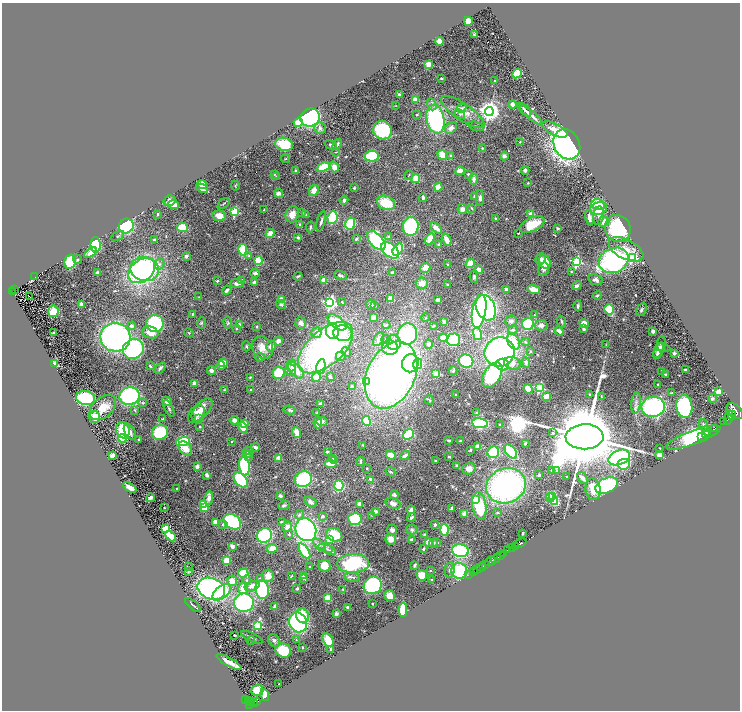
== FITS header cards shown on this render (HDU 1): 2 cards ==
NAXIS1  =                 1476
NAXIS2  =                 1416

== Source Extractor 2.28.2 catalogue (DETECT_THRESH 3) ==
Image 1476 x 1416 px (HDU 1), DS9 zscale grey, zoomed out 1/2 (1 PNG px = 2 x 2 image px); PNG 742 x 712 px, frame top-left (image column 1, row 1415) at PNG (2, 3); each listed source drawn as its Kron ellipse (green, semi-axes under 4 px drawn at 4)
Background 0.762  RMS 0.068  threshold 0.205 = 3 sigma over >= 5 px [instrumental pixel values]
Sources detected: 596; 23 cannot appear on this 1/2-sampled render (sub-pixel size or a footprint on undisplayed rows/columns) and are neither listed nor drawn; of the other 573, the 500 brightest by FLUX_AUTO listed and drawn (73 fainter detections omitted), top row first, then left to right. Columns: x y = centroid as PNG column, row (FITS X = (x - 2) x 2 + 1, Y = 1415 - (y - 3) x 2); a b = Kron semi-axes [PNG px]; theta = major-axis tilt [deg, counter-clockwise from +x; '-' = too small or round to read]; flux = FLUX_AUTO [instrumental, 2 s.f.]
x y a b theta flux
468 21 4 4 - 140
474 34 3 3 - 14
439 41 4 4 - 93
428 64 3 2 - 350
517 74 5 4 - 220
441 78 4 3 - 16
495 81 2 2 - 30
399 94 4 3 - 22
415 100 3 3 - 140
432 104 6 4 -71 38
512 104 4 4 - 52
396 106 4 2 - 8.5
462 108 5 4 - 26
525 110 8 2 -45 28
489 111 4 4 - 11000
463 112 26 8 -34 220
460 114 6 3 -46 25
416 115 2 2 - 22
531 115 14 3 -41 97
310 118 10 9 - 2000
435 119 14 8 -78 1700
298 122 5 3 - 230
476 126 7 2 -18 26
320 128 6 5 - 39
451 128 7 5 37 53
382 130 9 9 - 890
555 130 14 5 -27 130
520 142 3 3 - 12
284 144 9 6 -16 400
337 144 6 3 53 40
567 144 16 12 -61 3900
331 145 6 3 -32 25
482 148 3 3 - 10
336 152 4 2 - 8.2
442 155 5 4 - 150
372 156 7 5 9 740
451 156 4 3 - 17
504 156 4 4 - 48
286 159 4 3 - 11
323 167 7 3 23 470
334 167 5 4 - 94
525 170 4 4 - 35
295 171 4 4 - 15
460 171 5 4 - 83
274 174 4 3 - 20
468 174 3 3 - 16
409 175 5 2 - 8.6
276 177 4 2 - 8.9
416 178 4 4 - 160
474 179 5 3 - 53
528 183 3 3 - 8.6
202 185 5 4 - 190
235 186 5 2 - 11
438 187 4 3 - 130
202 188 6 4 -26 59
354 188 2 2 - 15
314 190 6 4 63 99
279 193 4 3 - 54
475 196 4 4 - 32
423 198 4 2 - 39
480 198 8 4 -89 36
344 200 4 3 - 38
169 201 6 5 - 46
386 203 9 7 -22 380
224 204 7 2 39 15
174 205 5 3 - 160
598 205 7 5 -16 440
472 208 4 3 - 12
599 208 8 6 15 300
462 209 5 4 - 56
264 210 2 2 - 9.5
235 212 3 3 - 920
302 213 3 3 - 16
157 214 2 2 - 13
292 214 8 6 68 130
306 214 4 3 - 11
531 214 3 3 - 120
219 216 7 5 -12 140
599 216 9 5 83 46
332 218 6 5 - 610
496 218 4 3 - 17
589 218 8 3 -77 69
604 221 6 5 - 98
321 222 10 3 74 34
299 224 3 3 - 10
350 224 6 4 74 580
532 225 13 6 25 370
126 226 7 7 - 1400
411 226 9 7 85 1100
182 227 5 5 - 200
310 227 5 2 - 20
436 228 7 3 -42 95
558 228 3 3 - 16
618 229 14 12 -57 830
270 233 5 4 - 130
518 233 3 2 - 8.8
118 236 7 3 32 18
389 236 3 3 - 18
298 238 2 2 - 100
356 239 4 4 - 18
430 239 6 4 59 190
154 240 2 2 - 63
447 240 6 3 -61 130
376 241 11 6 -48 1200
439 244 3 3 - 15
96 245 8 5 90 690
626 249 19 9 -27 180
243 250 6 4 -77 590
390 250 10 6 -38 1300
398 250 6 4 56 430
90 252 7 4 33 130
249 255 4 3 - 14
186 256 3 3 - 29
632 257 4 3 - 1300
78 259 4 4 - 14
541 259 5 4 - 39
614 260 15 12 23 2800
259 261 4 4 - 270
70 262 7 5 76 430
545 262 7 5 -63 240
577 262 3 3 - 1300
470 263 4 3 - 280
159 264 5 5 - 38
448 265 4 2 - 28
425 268 5 4 - 100
145 269 14 12 -16 2200
544 269 7 5 75 48
478 270 4 4 - 82
142 271 15 10 40 2000
571 272 3 3 - 12
97 273 3 3 - 22
255 273 4 3 - 25
392 273 2 2 - 60
340 275 7 3 -22 25
35 276 2 1 - 59
298 276 4 3 - 16
474 277 6 3 -90 25
242 280 2 2 - 71
323 280 4 3 - 110
595 280 7 5 -20 50
217 281 2 2 - 34
254 282 4 3 - 30
237 283 7 4 -1 45
422 283 6 6 - 120
448 284 2 2 - 8.9
577 286 5 3 - 30
534 289 6 4 -15 150
14 290 2 1 - 15
227 290 5 3 - 42
506 290 4 3 - 42
13 292 3 2 - 40
597 296 5 3 - 17
29 297 3 1 - 110
199 297 3 2 - 8.9
391 299 4 3 - 110
281 300 4 4 - 150
438 300 3 3 - 44
342 302 2 2 - 9.3
330 303 4 4 - 3300
82 304 3 3 - 49
281 304 5 4 - 23
371 304 5 5 - 24
375 306 2 2 - 13
578 306 5 3 - 25
486 308 13 9 -67 2600
609 309 5 5 - 360
641 310 7 5 60 30
53 311 6 5 - 180
479 311 17 7 80 2800
193 314 4 3 - 17
534 315 2 2 - 10
373 317 4 3 - 83
426 318 4 3 - 11
511 321 6 5 - 42
228 322 6 4 -86 21
337 322 11 6 -37 390
444 322 4 3 - 34
562 322 6 3 -70 21
155 323 9 8 - 850
202 323 6 3 79 15
301 323 6 5 - 55
584 323 5 4 - 78
528 324 6 6 - 730
239 325 4 3 - 34
386 325 4 2 - 12
541 325 6 5 - 65
132 326 4 4 - 39
433 326 3 2 - 11
257 327 3 2 - 11
236 328 4 3 - 13
583 329 3 3 - 32
513 330 5 4 - 21
332 331 8 6 -83 720
559 331 5 3 - 67
653 331 3 3 - 61
54 333 2 2 - 130
150 333 8 6 -15 150
189 333 5 3 - 12
316 333 5 5 - 95
343 333 9 8 - 190
407 334 11 9 68 1400
477 334 6 3 -77 740
115 337 15 14 - 3600
443 338 4 4 - 160
378 339 7 5 60 62
386 339 4 3 - 18
453 340 6 6 - 750
278 341 4 3 - 64
513 341 8 5 -61 290
525 342 4 4 - 22
394 343 7 7 - 93
429 344 5 4 - 29
661 344 7 3 82 13
606 345 3 2 - 8.4
246 346 5 3 - 18
271 346 5 5 - 71
263 348 12 10 -53 160
326 348 33 17 41 4200
390 348 8 7 - 200
663 348 7 2 -12 12
133 349 11 9 31 1300
659 350 8 4 69 130
530 351 3 3 - 8.7
346 352 5 3 - 29
500 352 15 14 - 3100
674 353 2 2 - 98
657 354 4 3 - 39
341 356 5 5 - 52
260 357 5 3 - 18
466 361 7 6 - 680
223 363 5 4 - 130
410 363 9 8 - 1600
512 363 8 6 -20 120
526 363 5 4 - 33
54 364 2 2 - 580
418 364 5 4 - 310
291 365 6 4 77 33
503 365 6 6 - 290
150 366 3 2 - 20
221 366 4 3 - 50
321 367 8 4 79 320
160 368 7 3 47 34
290 370 6 5 - 58
296 370 10 5 -46 200
685 370 3 2 - 23
211 371 5 4 - 44
453 371 4 3 - 21
662 372 4 3 - 25
279 373 6 6 - 400
436 374 3 2 - 450
666 374 4 2 - 19
391 375 35 24 65 7900
492 375 14 8 58 1000
250 377 2 2 - 9.8
316 377 5 4 - 240
330 377 3 2 - 30
366 381 4 3 - 860
194 383 4 3 - 73
658 384 2 2 - 16
352 387 3 3 - 31
539 388 3 3 - 1100
528 389 5 3 - 200
224 390 4 3 - 12
251 390 2 2 - 57
719 392 3 3 - 380
671 393 3 2 - 8.3
590 394 2 2 - 23
455 395 2 2 - 17
130 396 10 8 12 1500
546 396 4 3 - 130
601 397 3 2 - 9.2
86 398 9 7 -7 890
712 398 4 4 - 23
429 400 5 3 - 16
167 401 5 3 - 120
143 403 4 3 - 14
636 403 11 4 84 56
321 404 3 2 - 69
684 406 11 8 -81 1400
103 407 15 10 42 250
653 407 11 10 - 1800
169 408 9 3 -62 25
135 410 4 3 - 13
200 410 15 7 44 170
290 410 6 3 -13 24
735 411 9 6 -42 5700
317 412 4 3 - 13
477 413 2 2 - 140
198 414 9 6 67 76
732 415 4 3 - 1900
95 417 5 5 - 170
729 418 7 3 72 3400
163 419 4 2 - 14
198 419 4 4 - 17
234 420 4 4 - 66
322 421 5 4 - 50
366 421 5 4 - 360
724 422 2 1 - 120
318 423 6 4 -85 75
480 423 8 5 -8 1200
244 424 2 2 - 240
500 425 2 2 - 67
703 425 7 4 -77 43
200 427 3 2 - 11
243 427 6 4 -65 110
715 429 3 2 - 550
123 430 8 6 -70 410
130 432 9 5 -62 60
160 432 8 7 - 580
708 432 4 2 - 1100
297 433 5 3 - 170
553 433 2 2 - 37
408 434 6 4 39 730
706 434 3 2 - 980
702 436 2 1 - 130
584 437 19 12 2 250000
693 437 28 7 20 1800
122 438 4 3 - 310
139 439 2 2 - 26
449 440 4 2 - 21
232 441 2 2 - 19
460 441 4 3 - 16
183 442 7 4 16 600
525 444 2 2 - 78
363 445 4 2 - 8.3
255 447 4 3 - 41
478 447 3 3 - 130
660 448 2 2 - 17
185 449 8 5 -47 160
470 450 3 2 - 14
248 451 5 3 - 21
327 452 3 3 - 16
493 452 6 5 - 720
511 452 8 4 -53 720
247 453 3 2 - 27
113 455 3 3 - 85
391 455 5 4 - 140
659 455 4 3 - 120
248 456 5 4 - 24
405 456 5 3 - 51
449 457 3 3 - 13
279 458 4 3 - 85
619 458 11 7 21 2300
332 459 2 2 - 96
335 461 2 2 - 18
360 461 4 2 - 26
435 461 2 2 - 13
331 464 6 3 -8 160
624 464 6 5 - 670
197 466 4 3 - 47
244 466 10 5 -84 930
457 466 3 2 - 23
367 468 2 2 - 21
469 469 7 5 13 91
551 470 3 3 - 12
557 471 4 3 - 16
391 472 5 3 - 17
207 475 4 3 - 27
539 475 4 3 - 17
567 477 2 2 - 30
582 478 6 4 -52 59
303 479 9 8 - 830
371 479 3 3 - 92
241 480 8 5 -48 690
607 485 11 7 25 1100
339 486 5 4 - 520
506 486 20 17 22 3700
130 487 7 3 -34 100
177 489 2 2 - 12
593 489 11 7 -83 240
394 495 5 4 - 36
280 496 3 3 - 56
552 497 4 3 - 680
150 498 4 3 - 61
209 498 7 4 78 85
550 498 4 3 - 260
475 499 3 3 - 160
552 499 7 4 -47 720
310 502 7 4 -29 41
393 503 8 5 -19 66
203 504 4 4 - 180
360 504 3 3 - 100
284 506 6 3 21 23
479 506 14 7 -82 720
164 508 2 2 - 8.9
205 508 4 3 - 280
451 509 4 2 - 36
411 510 4 3 - 57
375 511 4 3 - 38
464 513 4 3 - 46
498 513 3 2 - 18
299 515 5 4 - 28
372 515 4 3 - 10
322 516 3 3 - 21
411 517 5 3 - 30
355 519 7 6 - 530
215 522 2 2 - 250
232 522 9 7 -34 1300
281 522 3 3 - 10
223 524 4 3 - 17
435 525 2 2 - 99
287 527 5 4 - 66
165 529 4 3 - 280
412 529 6 5 - 24
306 530 12 10 -65 2400
392 530 5 5 - 33
444 530 6 4 -85 610
523 533 3 2 - 14
289 534 4 4 - 16
334 535 8 6 -24 360
424 535 3 3 - 12
171 536 6 3 -46 190
264 536 8 7 - 1100
329 539 3 3 - 710
391 539 5 5 - 110
412 539 4 3 - 28
428 542 2 2 - 320
437 542 2 2 - 64
434 543 5 3 - 18
520 543 6 3 26 1600
319 545 8 3 -45 30
232 546 4 3 - 58
515 547 2 2 - 1200
272 548 5 4 - 120
326 548 7 3 -18 29
513 548 3 2 - 770
423 549 4 3 - 18
330 550 6 4 -25 30
508 550 4 3 - 680
304 551 9 4 -56 500
460 551 9 6 -11 1300
503 553 4 3 - 770
500 556 4 2 - 280
496 558 5 2 - 500
227 560 4 3 - 160
490 561 6 2 33 2100
353 564 16 9 3 1000
485 565 2 2 - 500
309 566 2 2 - 8.3
325 566 6 5 - 160
415 566 3 2 - 24
188 567 3 2 - 13
481 567 5 2 - 1100
450 570 8 5 82 39
477 570 3 2 - 190
430 571 2 2 - 13
459 571 8 7 - 690
188 572 4 2 - 11
473 572 2 1 - 130
243 573 5 4 - 390
469 574 2 1 - 62
422 575 5 5 - 170
268 576 6 6 - 110
291 576 4 2 - 11
303 576 4 3 - 51
352 577 8 3 -11 30
260 578 4 4 - 22
304 578 2 2 - 64
432 579 3 3 - 9.9
247 580 5 4 - 21
232 581 5 5 - 120
373 585 9 8 - 950
252 586 8 4 16 100
243 588 6 5 - 200
297 588 3 2 - 16
211 589 14 10 -22 3800
343 589 3 3 - 11
262 590 9 6 -81 970
222 592 11 6 38 370
390 596 5 5 - 92
327 598 4 4 - 190
244 603 10 9 - 1700
372 604 2 2 - 9.2
193 605 9 1 -41 18
275 606 4 3 - 45
347 607 3 2 - 19
403 610 7 3 90 540
336 614 4 3 - 33
303 616 7 6 - 260
298 622 10 9 - 1800
257 625 4 3 - 1100
234 635 2 2 - 9.2
252 637 11 2 -26 26
251 640 4 2 - 9.9
274 640 7 5 -47 31
296 640 4 3 - 11
328 640 7 5 -61 210
302 647 2 2 - 41
331 649 2 2 - 92
283 650 8 7 - 390
229 662 14 3 -29 110
279 684 2 2 - 15
257 690 6 5 - 250
265 695 6 4 -73 150
246 699 4 2 - 77
249 701 3 2 - 180
250 702 4 1 - 270
257 702 3 2 - 140
253 703 4 2 - 180
250 705 4 2 - 390
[73 fainter detections neither listed nor drawn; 23 sub-pixel or undisplayed-footprint detections neither listed nor drawn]